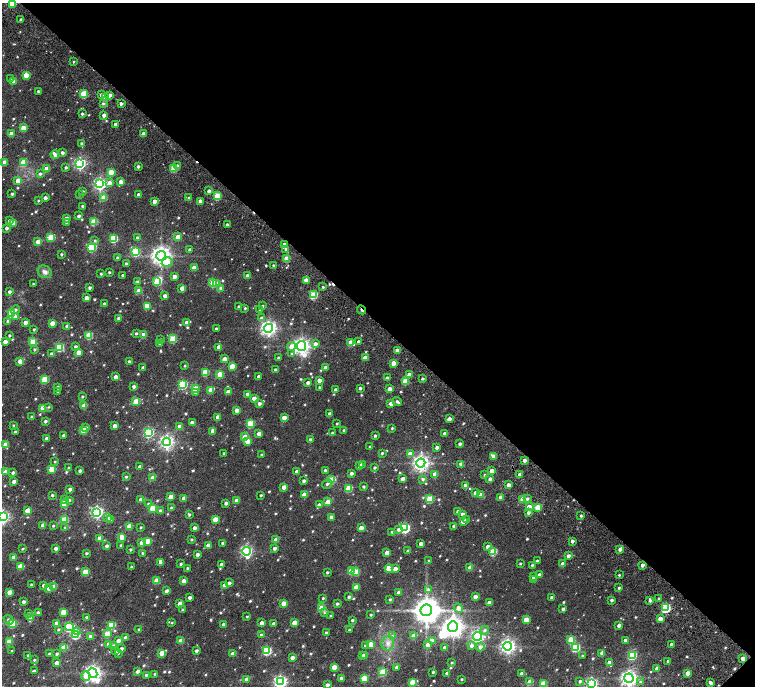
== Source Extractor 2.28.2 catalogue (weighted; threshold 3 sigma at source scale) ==
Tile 8 of 4 x 4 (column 4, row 2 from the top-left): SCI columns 4695-6199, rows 3220-4587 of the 6374 x 6374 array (HDU 1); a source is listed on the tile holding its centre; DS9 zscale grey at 2 x 2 block average (1 PNG px = mean of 2 x 2 image px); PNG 757 x 688 px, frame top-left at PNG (2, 3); each listed source drawn as its Kron ellipse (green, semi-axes under 4 px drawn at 4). Shown black and unused: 47% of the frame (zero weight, under 4 of 7 exposures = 11% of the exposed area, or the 3 px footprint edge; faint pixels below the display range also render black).
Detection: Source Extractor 2.28.2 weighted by HDU 2 'WHT'; one run over the whole footprint, this tile lists its part. Background 0.0185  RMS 0.0056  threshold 0.0229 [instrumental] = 3 sigma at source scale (4.09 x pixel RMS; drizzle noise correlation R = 1.36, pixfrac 0.8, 0.0396/0.0396 arcsec/px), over >= 5 px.
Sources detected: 764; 1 inside a brighter object's white glare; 4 cosmic-ray / hot-pixel residue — neither listed nor drawn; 2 coinciding with a brighter row at this scale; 3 inside a brighter listed object's ellipse — not listed separately; of the other 754, all 500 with FLUX_AUTO >= 1.29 (the completeness limit of this list) listed and drawn (254 fainter detections not listed), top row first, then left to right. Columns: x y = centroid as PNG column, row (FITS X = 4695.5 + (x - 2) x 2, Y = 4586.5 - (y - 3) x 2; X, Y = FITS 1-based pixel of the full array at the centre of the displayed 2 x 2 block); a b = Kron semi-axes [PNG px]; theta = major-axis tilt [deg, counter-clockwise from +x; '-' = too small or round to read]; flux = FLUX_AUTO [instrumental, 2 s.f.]
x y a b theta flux
12 3 3 3 - 43
21 19 2 2 - 2
74 62 2 2 - 1.3
26 75 3 3 - 21
11 78 3 2 - 1.4
13 81 3 3 - 7.6
38 91 2 2 - 2.4
84 94 4 3 - 42
101 95 3 3 - 5.2
110 95 3 3 - 5.9
105 98 3 3 - 9.2
103 103 3 3 - 1.9
121 104 2 2 - 3.6
82 114 3 3 - 2.1
104 115 3 2 - 8.7
116 124 2 2 - 6.6
23 128 3 3 - 20
11 134 3 3 - 10
143 134 3 2 - 9.9
82 143 3 2 - 2.3
62 153 2 2 - 4.1
55 154 4 3 - 6
4 162 3 3 - 9.3
23 162 3 3 - 21
80 164 4 4 - 190
138 166 3 2 - 2.4
177 166 3 3 - 3.3
66 168 3 2 - 2.2
174 168 3 3 - 33
46 169 3 3 - 19
111 172 3 3 - 21
40 174 3 3 - 2.3
18 181 3 3 - 15
121 182 3 3 - 7.7
110 183 4 4 - 5.8
100 184 4 4 - 240
83 191 3 2 - 1.4
209 191 3 3 - 3.7
12 194 2 2 - 1.9
80 194 2 2 - 1.4
139 195 3 2 - 6.2
217 196 3 3 - 45
45 198 2 2 - 5.3
103 198 3 3 - 18
189 198 3 3 - 2.5
38 201 2 2 - 1.4
154 201 3 3 - 9
200 201 2 2 - 6.7
83 206 2 2 - 3
79 216 2 2 - 3.2
67 218 3 3 - 6.7
10 221 3 3 - 3.8
94 222 3 3 - 35
14 223 3 3 - 9.5
66 223 3 2 - 2.1
227 225 2 2 - 2.7
7 228 3 2 - 2.9
51 237 3 3 - 39
178 237 3 3 - 20
113 238 3 3 - 53
137 238 3 2 - 2.2
95 240 3 3 - 1.8
38 242 3 3 - 15
284 244 3 2 - 3.6
91 247 4 3 - 80
286 249 3 3 - 2.8
190 250 3 2 - 3.7
135 252 4 3 - 62
61 254 3 3 - 1.5
161 256 5 4 - 660
118 258 3 3 - 2.9
287 259 3 3 - 21
167 262 5 4 - 12
126 263 3 2 - 1.9
273 265 2 2 - 1.4
194 268 3 3 - 12
45 272 7 6 - 5
109 272 2 2 - 1.7
101 274 2 2 - 1.5
123 275 2 2 - 2.3
247 276 2 2 - 5.5
174 277 3 3 - 8.7
306 280 3 3 - 11
137 282 3 3 - 2.3
157 282 3 3 - 38
213 283 3 3 - 39
216 283 3 3 - 9.8
33 284 2 2 - 1.3
323 287 2 2 - 1.7
90 288 3 3 - 2.7
182 288 3 3 - 9.6
221 288 3 3 - 4.1
139 291 3 3 - 22
9 292 2 2 - 2.9
313 295 3 3 - 53
165 296 3 3 - 6.1
86 298 3 3 - 10
104 304 3 2 - 2.6
147 306 3 2 - 11
239 306 2 2 - 1.9
262 306 3 2 - 1.7
245 308 3 2 - 1.4
15 310 5 3 - 2.7
260 310 3 2 - 1.8
361 310 4 2 - 4.9
11 314 3 3 - 62
15 317 4 3 - 3.6
119 318 2 2 - 5.3
262 318 4 3 - 3.9
8 321 3 3 - 2.9
25 322 3 3 - 9.3
52 323 3 3 - 15
187 323 3 3 - 8
67 326 3 2 - 5.4
216 328 2 2 - 1.9
268 328 4 4 - 390
34 329 2 2 - 1.5
136 333 3 2 - 1.9
9 335 2 2 - 1.7
89 335 3 3 - 41
144 335 3 3 - 14
160 339 3 3 - 1.4
173 339 3 3 - 45
5 342 3 3 - 8.9
33 342 3 3 - 38
351 342 3 3 - 20
359 342 2 2 - 3.6
160 344 3 3 - 2.9
315 344 4 3 - 6.3
75 346 3 3 - 2.7
292 346 4 3 - 13
301 346 5 4 - 490
59 347 3 3 - 60
219 347 3 3 - 9.6
35 349 3 3 - 1.5
397 350 3 2 - 7.2
78 352 3 3 - 13
51 354 3 3 - 4
292 354 4 3 - 2
278 358 2 2 - 1.9
365 358 3 3 - 10
225 359 3 3 - 11
20 361 3 3 - 14
129 361 3 3 - 2.5
393 363 3 3 - 15
185 366 3 3 - 1.3
232 366 3 3 - 23
325 367 3 3 - 4.9
143 368 3 2 - 2.8
275 370 2 2 - 2.9
205 372 3 3 - 33
220 374 3 3 - 29
409 374 3 3 - 7.1
116 377 3 2 - 8.4
259 377 2 2 - 5.2
387 378 3 2 - 3.3
45 379 3 3 - 41
422 379 2 2 - 2.4
319 380 3 3 - 8.7
405 381 3 3 - 29
308 383 2 2 - 4.9
183 384 4 3 - 77
58 387 3 3 - 2.5
134 387 2 2 - 3.8
319 387 2 2 - 1.4
360 388 2 2 - 2.8
195 389 3 3 - 25
390 389 3 3 - 12
211 390 4 3 - 21
335 390 2 2 - 3.1
58 391 2 2 - 2.1
228 392 3 3 - 8.5
195 393 3 3 - 1.6
247 394 3 3 - 7.7
82 397 2 2 - 1.5
254 398 3 3 - 9.3
136 401 3 3 - 28
397 402 5 2 - 2.9
259 403 3 3 - 3.7
391 403 3 3 - 8.5
84 406 3 3 - 19
49 407 3 3 - 1.3
43 408 3 3 - 19
237 410 3 3 - 9.7
330 414 3 2 - 6.9
32 417 2 2 - 1.8
218 417 3 3 - 7.6
284 418 3 3 - 10
449 419 3 2 - 9.4
45 421 3 2 - 2.9
192 422 3 3 - 4.7
250 424 3 3 - 45
337 424 2 2 - 1.4
13 425 2 2 - 1.3
115 426 3 2 - 7.2
180 426 3 3 - 11
86 427 3 3 - 2
392 428 2 2 - 1.5
83 430 3 3 - 24
344 430 2 2 - 1.4
213 431 3 3 - 7
15 432 2 2 - 2.1
148 432 4 3 - 120
332 433 3 2 - 1.4
445 433 3 2 - 3.8
259 434 3 3 - 9
64 435 2 2 - 3.8
375 436 2 2 - 2.3
245 437 3 3 - 23
47 438 2 2 - 5.1
310 440 3 3 - 2.6
247 441 3 3 - 13
167 442 4 4 - 310
460 444 2 2 - 2.6
5 445 3 3 - 16
370 447 2 2 - 2
437 447 3 2 - 4.4
224 453 2 2 - 1.6
382 453 2 2 - 1.9
410 454 3 3 - 10
262 455 2 2 - 2.5
493 456 3 3 - 8.4
524 460 2 2 - 5.4
55 462 3 2 - 1.4
421 463 4 4 - 440
363 464 3 3 - 2.9
461 464 3 3 - 5.8
360 466 3 2 - 6.3
140 467 3 2 - 5.4
69 468 3 2 - 1.8
375 468 3 2 - 2.2
52 469 3 3 - 24
325 470 3 2 - 3.2
80 471 3 3 - 2.3
492 471 3 3 - 8.7
5 472 3 3 - 8.8
297 472 3 2 - 6.8
13 473 3 2 - 2.9
351 473 3 2 - 3.8
435 474 3 3 - 14
520 474 3 2 - 7.5
485 475 3 2 - 1.4
126 477 2 2 - 2
153 478 3 3 - 15
403 479 4 3 - 4.8
423 479 3 3 - 2.7
490 479 3 2 - 4.1
332 480 3 3 - 44
14 481 3 2 - 6
304 481 2 2 - 3.8
327 484 5 3 - 2.6
465 485 2 2 - 3.8
508 485 3 2 - 6.6
284 487 3 3 - 11
364 487 2 2 - 1.9
348 488 3 3 - 34
70 489 2 2 - 4.8
475 493 3 3 - 4.7
304 494 3 3 - 8.2
52 495 2 2 - 2.2
261 495 2 2 - 2
481 495 3 3 - 15
171 497 4 3 - 11
501 497 3 2 - 5.2
184 498 3 2 - 8.4
64 499 3 3 - 2.8
430 499 3 3 - 44
522 499 3 3 - 11
527 499 3 3 - 2.3
69 500 4 3 - 2.2
141 500 3 3 - 11
236 500 3 3 - 5.7
328 502 3 3 - 18
64 503 3 3 - 22
226 503 2 2 - 4.1
148 504 3 3 - 1.9
319 505 3 3 - 4.7
529 507 3 3 - 13
537 507 3 3 - 27
153 508 3 3 - 39
171 508 3 2 - 2.3
27 511 3 3 - 19
160 511 3 3 - 2.2
97 512 4 4 - 200
458 512 3 3 - 4.6
528 513 3 3 - 3.3
189 514 4 2 - 1.8
462 514 3 3 - 4.4
581 516 2 2 - 1.8
3 517 4 4 - 210
331 517 3 3 - 6.4
108 518 4 3 - 2.6
215 519 3 3 - 18
64 520 3 3 - 42
111 520 3 3 - 5.1
466 520 2 2 - 1.8
463 521 3 3 - 10
43 525 3 3 - 12
53 526 3 2 - 1.4
129 526 3 3 - 17
454 526 2 2 - 3.4
65 527 3 2 - 1.7
141 527 2 2 - 1.4
194 528 3 3 - 5.2
361 528 3 3 - 9.5
405 528 4 4 - 110
398 530 4 3 - 3.1
392 532 2 2 - 1.8
122 537 3 3 - 14
100 538 3 3 - 13
191 539 3 2 - 1.6
276 540 3 3 - 11
147 541 3 3 - 21
572 541 3 2 - 4.1
142 543 3 3 - 14
223 543 3 2 - 3.9
421 544 3 2 - 6.6
120 545 2 2 - 1.3
208 545 3 2 - 6.8
107 546 3 2 - 4
488 547 3 3 - 6
56 548 2 2 - 4.5
275 548 3 2 - 3.7
23 549 2 2 - 1.4
130 549 3 2 - 1.7
620 549 3 3 - 4.2
246 551 4 4 - 170
408 551 3 2 - 3.5
493 552 3 3 - 42
86 553 2 2 - 2
143 553 3 2 - 1.7
387 553 3 3 - 10
197 555 3 3 - 4.5
568 556 3 2 - 4.5
13 557 3 3 - 9.6
429 561 3 2 - 1.9
537 561 3 2 - 2.6
161 563 3 3 - 4
181 564 3 2 - 1.7
221 564 3 2 - 2.3
520 564 2 2 - 1.4
563 564 3 3 - 9.2
532 565 3 2 - 1.8
642 565 3 2 - 4.3
20 566 4 3 - 18
131 567 3 2 - 1.7
470 567 3 3 - 16
187 568 2 2 - 1.5
395 568 3 3 - 6.2
389 569 4 3 - 14
351 571 3 3 - 25
85 572 3 3 - 28
327 572 2 2 - 1.9
356 572 3 3 - 26
539 575 3 3 - 3.4
619 575 3 3 - 1.6
534 577 3 3 - 5.5
534 580 3 3 - 5.8
157 581 3 3 - 20
184 581 3 3 - 11
229 583 3 3 - 3.9
31 585 2 2 - 2.1
43 585 3 3 - 3.1
224 585 3 2 - 5.1
54 586 3 3 - 14
356 587 3 3 - 16
49 588 3 3 - 6
619 588 3 3 - 1.9
428 589 4 4 - 2.1
167 591 4 2 - 4
9 592 3 3 - 13
398 593 3 2 - 4
349 597 3 3 - 2.7
475 597 3 3 - 7.5
552 597 3 2 - 3.2
190 598 2 2 - 4.5
323 598 2 2 - 1.7
659 598 3 2 - 1.5
390 599 3 3 - 1.8
612 600 3 2 - 2.8
650 600 4 2 - 2.5
24 602 3 2 - 4.2
284 603 3 3 - 16
489 603 3 3 - 11
180 604 3 3 - 15
337 604 2 2 - 2.1
321 608 3 3 - 28
458 608 5 4 - 7.1
666 608 4 3 - 82
563 609 2 2 - 3.3
183 610 3 2 - 1.8
426 610 6 5 - 1700
63 612 3 3 - 23
28 613 3 3 - 1.5
38 613 3 3 - 3.3
324 613 4 3 - 1.3
371 615 2 2 - 1.3
330 616 2 2 - 1.6
86 617 3 2 - 1.9
247 617 2 2 - 1.5
31 618 3 3 - 11
660 619 3 3 - 9.7
8 620 5 4 - 2.6
352 620 2 2 - 2.1
526 620 3 3 - 21
12 623 3 3 - 55
56 623 3 3 - 6.1
172 623 3 2 - 1.3
262 623 3 2 - 6.5
294 623 3 3 - 16
274 624 3 2 - 6.4
112 625 3 3 - 40
223 625 3 2 - 4.2
619 625 3 2 - 5
70 627 4 4 - 96
453 627 5 5 - 700
139 629 3 2 - 1.5
58 630 3 3 - 1.5
350 630 3 2 - 1.9
485 630 4 4 - 2.3
78 632 3 2 - 5.2
326 633 2 2 - 1.6
107 634 3 3 - 28
76 635 3 3 - 60
261 635 2 2 - 3.1
392 636 4 4 - 2.3
414 636 3 3 - 16
477 636 4 4 - 210
90 637 3 3 - 5.7
126 637 3 3 - 5.8
571 639 3 3 - 26
433 640 3 3 - 1.8
625 640 3 2 - 4.8
118 641 3 3 - 7.8
181 641 3 3 - 12
9 642 3 3 - 23
388 643 7 6 - 5.9
109 644 3 3 - 8.2
371 644 3 3 - 14
671 644 2 2 - 2
366 645 3 3 - 3.5
428 645 4 3 - 6.6
114 646 3 3 - 3.1
472 646 4 4 - 4
508 646 4 4 - 350
480 647 4 4 - 3.7
575 647 4 3 - 73
64 648 3 3 - 23
444 648 3 2 - 5.9
121 649 3 2 - 5.1
12 651 2 2 - 1.9
116 651 3 3 - 2.8
196 651 3 2 - 3.7
267 651 4 3 - 78
118 653 3 3 - 2.1
162 653 3 3 - 22
602 653 3 2 - 8.2
49 654 2 2 - 1.7
57 654 2 2 - 2.2
233 654 3 3 - 10
28 655 3 2 - 1.7
365 655 3 3 - 5.4
632 655 4 3 - 73
362 656 2 2 - 3.6
582 656 3 3 - 1.4
292 658 3 2 - 7
743 659 3 3 - 6.7
34 660 3 2 - 1.7
668 661 3 3 - 2.9
609 662 3 3 - 7.5
56 663 3 2 - 4.5
452 663 3 3 - 1.4
334 667 3 3 - 13
397 667 3 2 - 6.4
657 668 3 3 - 6.4
34 671 3 2 - 2.7
138 671 3 2 - 4.8
383 672 3 3 - 41
433 672 2 2 - 1.7
93 673 5 4 - 450
447 673 3 2 - 3.7
522 673 3 3 - 7.1
688 673 3 3 - 12
154 674 2 2 - 1.4
146 675 3 2 - 2
86 676 5 4 - 10
341 678 3 2 - 3.4
364 678 3 3 - 35
629 678 5 4 - 450
247 679 3 3 - 6.2
462 679 2 2 - 1.5
580 681 3 3 - 2.4
280 682 4 4 - 260
412 682 3 3 - 22
530 682 3 3 - 24
640 682 4 3 - 1.8
711 683 4 2 - 4.4
543 684 3 3 - 32
591 684 4 4 - 170
327 685 3 2 - 5
Overlapping masked pixels (flux is a lower limit): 1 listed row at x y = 361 310
Isophote crosses this tile's border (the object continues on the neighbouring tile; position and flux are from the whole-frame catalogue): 5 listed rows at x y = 12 3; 3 517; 280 682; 591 684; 327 685